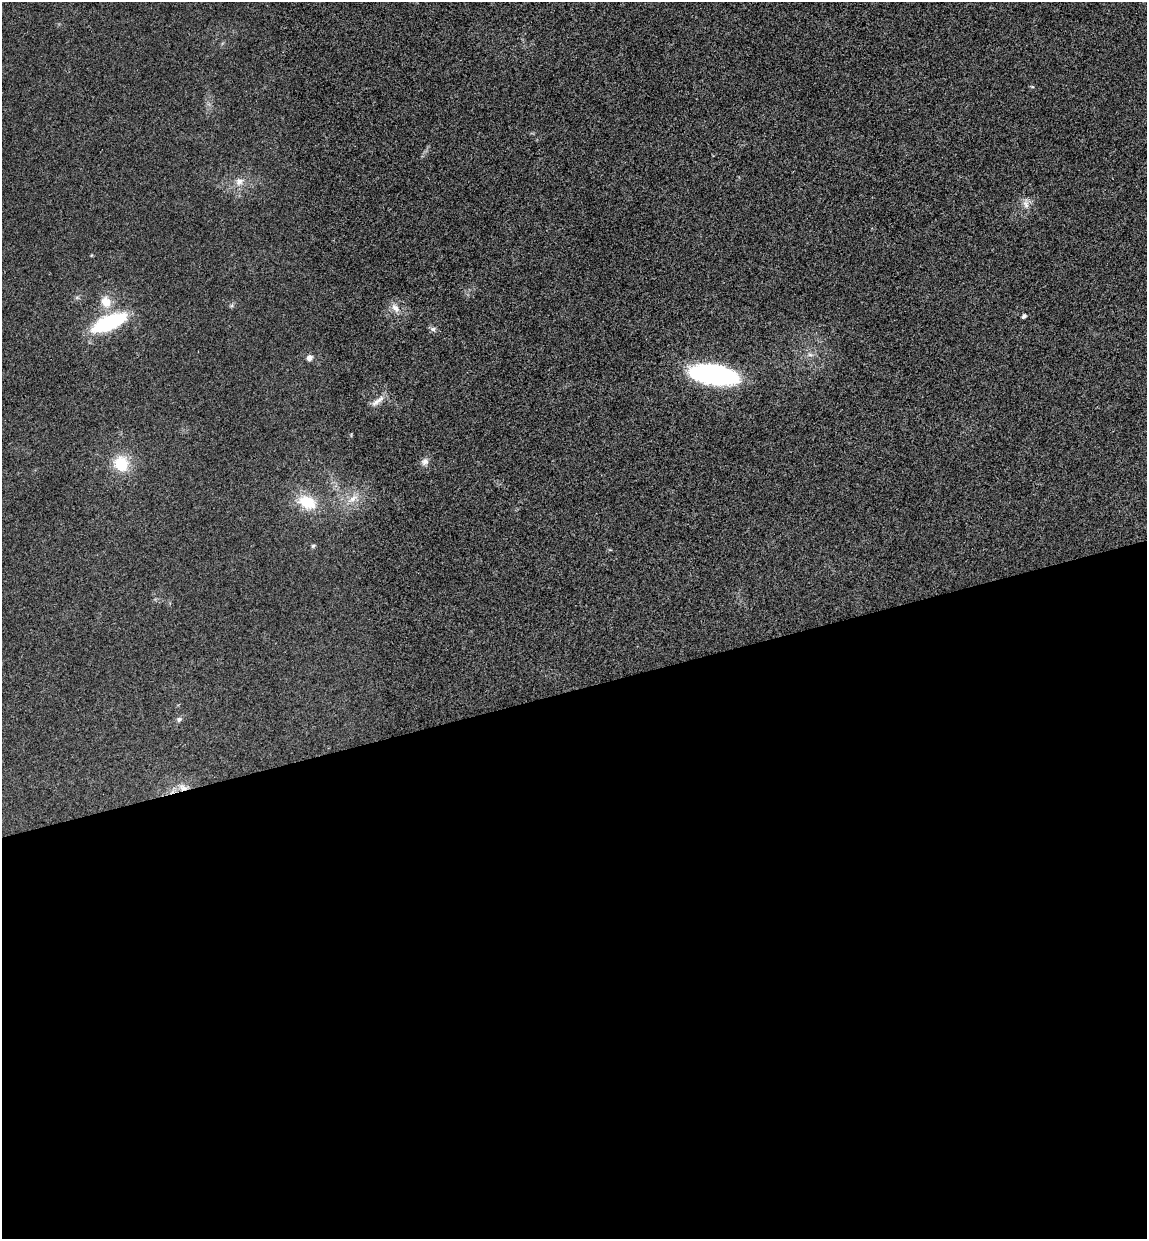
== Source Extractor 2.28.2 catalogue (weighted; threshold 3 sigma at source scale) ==
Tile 15 of 4 x 4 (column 3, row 4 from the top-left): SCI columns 2445-3589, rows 58-1294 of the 5004 x 5061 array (HDU 1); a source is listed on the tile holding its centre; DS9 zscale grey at full resolution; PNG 1149 x 1241 px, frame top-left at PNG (2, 2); no overlay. Shown black and unused: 44% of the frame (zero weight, under 3 of 4 exposures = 6% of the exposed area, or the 3 px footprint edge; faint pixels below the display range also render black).
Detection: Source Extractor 2.28.2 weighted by HDU 2 'WHT'; one run over the whole footprint, this tile lists its part. Background 0.0185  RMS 0.0064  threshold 0.0287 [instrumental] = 3 sigma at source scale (4.5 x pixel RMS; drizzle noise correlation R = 1.50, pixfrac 1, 0.05/0.05 arcsec/px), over >= 5 px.
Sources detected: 18; all 18 listed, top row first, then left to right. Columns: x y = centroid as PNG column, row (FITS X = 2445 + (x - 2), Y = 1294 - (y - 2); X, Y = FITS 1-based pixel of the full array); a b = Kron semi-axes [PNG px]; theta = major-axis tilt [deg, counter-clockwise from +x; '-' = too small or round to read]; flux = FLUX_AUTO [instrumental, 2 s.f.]
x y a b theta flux
239 181 12 10 21 4.7
1026 204 13 7 -68 3.5
106 302 15 12 -62 9.2
395 308 14 8 -47 4.3
1024 316 4 4 - 1.9
109 322 33 12 24 58
433 329 8 6 0 1.6
810 355 7 4 -1 1.4
309 358 8 7 - 2.5
713 374 41 16 -8 120
379 399 17 7 42 4.4
425 461 10 8 50 3.1
121 464 17 16 - 19
353 498 16 7 33 5.4
307 502 21 15 -24 19
313 546 6 5 - 0.94
179 719 7 6 - 1.5
183 788 13 8 -27 4.6
Overlapping masked pixels (flux is a lower limit): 1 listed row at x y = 183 788